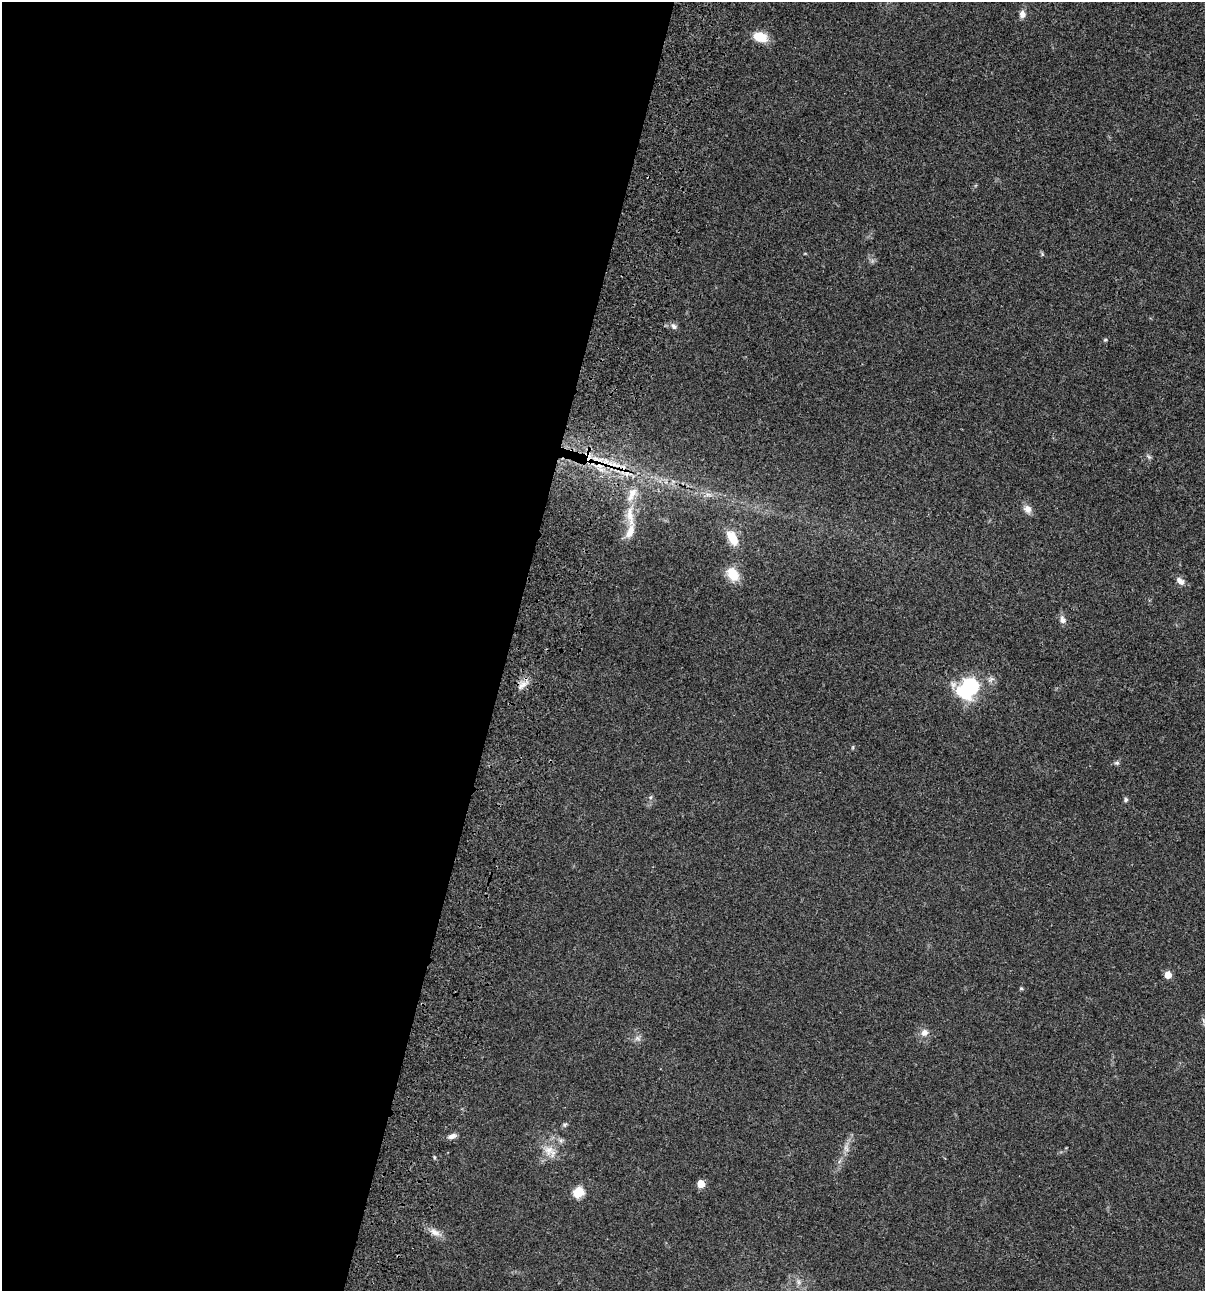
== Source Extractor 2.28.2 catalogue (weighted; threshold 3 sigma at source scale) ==
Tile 5 of 4 x 4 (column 1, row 2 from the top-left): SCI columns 235-1437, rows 2696-3984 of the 5405 x 5390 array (HDU 1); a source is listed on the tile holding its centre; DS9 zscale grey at full resolution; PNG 1207 x 1293 px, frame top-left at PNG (2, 2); no overlay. Shown black and unused: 42% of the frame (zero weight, under 3 of 4 exposures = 9% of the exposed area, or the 3 px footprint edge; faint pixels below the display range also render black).
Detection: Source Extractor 2.28.2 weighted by HDU 2 'WHT'; one run over the whole footprint, this tile lists its part. Background 0.0473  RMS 0.0054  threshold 0.0244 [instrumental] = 3 sigma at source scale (4.5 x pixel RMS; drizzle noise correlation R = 1.50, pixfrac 1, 0.05/0.05 arcsec/px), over >= 5 px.
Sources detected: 35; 2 cosmic-ray / hot-pixel residue — not listed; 2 inside a brighter listed object's ellipse — not listed separately; the other 31 listed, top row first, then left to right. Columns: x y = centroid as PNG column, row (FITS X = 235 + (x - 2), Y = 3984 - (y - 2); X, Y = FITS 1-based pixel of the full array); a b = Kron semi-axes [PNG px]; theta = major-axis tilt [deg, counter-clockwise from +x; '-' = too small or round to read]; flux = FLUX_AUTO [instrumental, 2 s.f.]
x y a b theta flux
1022 14 10 7 -85 2.7
760 37 14 9 -14 11
1042 254 6 4 -51 0.69
674 326 8 7 - 1.9
1105 340 6 3 18 0.6
1149 457 6 5 - 0.94
1028 509 10 9 - 3.3
630 516 35 10 -82 10
732 538 19 10 -60 9.3
733 574 18 12 -52 9.1
1180 581 13 7 -40 3.1
1062 620 11 7 -73 2.3
522 685 17 7 40 3.7
970 687 10 8 41 160
1117 763 7 5 1 1
650 797 7 5 53 1
1126 800 6 5 - 1
1168 975 5 5 - 6.9
1021 988 5 4 - 0.59
1204 1022 10 4 -67 1.3
924 1033 8 8 - 3.1
637 1038 8 7 - 1.8
564 1125 6 5 - 0.9
452 1136 10 6 21 2.3
846 1148 11 5 -72 2
550 1151 21 13 -45 7.3
434 1157 5 3 - 0.61
701 1184 5 5 - 9.1
578 1192 6 6 - 29
435 1232 16 8 -27 3.9
798 1282 7 4 -89 1.3
Isophote crosses this tile's border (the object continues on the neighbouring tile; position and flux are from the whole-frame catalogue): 1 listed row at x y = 1204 1022